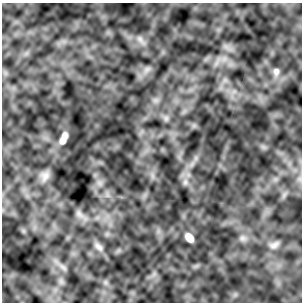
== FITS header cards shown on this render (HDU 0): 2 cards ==
NAXIS1  =                  300 / Width of image
NAXIS2  =                  300 / Height of image

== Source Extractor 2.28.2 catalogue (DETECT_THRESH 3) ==
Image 300 x 300 px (HDU 0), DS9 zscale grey, 1 PNG px = 1 image px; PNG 304 x 304 px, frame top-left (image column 1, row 300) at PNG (2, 3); no overlay
Background 1.56e-04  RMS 0.0029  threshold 0.00872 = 3 sigma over >= 5 px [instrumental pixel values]
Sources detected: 15; all 15 listed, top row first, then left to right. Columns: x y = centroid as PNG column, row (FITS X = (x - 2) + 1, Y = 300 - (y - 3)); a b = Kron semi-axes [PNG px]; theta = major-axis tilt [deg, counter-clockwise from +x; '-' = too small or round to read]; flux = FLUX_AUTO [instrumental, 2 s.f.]
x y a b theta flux
140 39 14 7 -51 1.1
224 59 7 7 - 0.9
147 69 11 7 35 1
276 72 12 9 88 1.2
166 118 8 6 -45 0.54
65 136 6 5 - 0.9
63 141 6 5 - 1.1
45 176 13 10 67 1.1
185 182 9 6 90 0.76
79 214 13 7 -50 0.99
189 238 9 6 -51 2.1
243 238 10 8 5 0.87
274 245 13 7 25 0.89
98 247 14 8 -46 1
63 267 13 5 -40 0.71